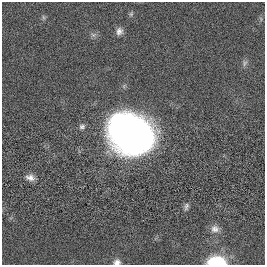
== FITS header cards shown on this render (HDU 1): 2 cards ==
NAXIS1  =                  263
NAXIS2  =                  263

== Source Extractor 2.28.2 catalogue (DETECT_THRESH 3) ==
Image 263 x 263 px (HDU 1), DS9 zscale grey, 1 PNG px = 1 image px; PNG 267 x 267 px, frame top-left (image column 1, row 263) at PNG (2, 2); no overlay
Background 0.00136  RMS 0.036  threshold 0.109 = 3 sigma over >= 5 px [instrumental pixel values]
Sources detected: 12; all 12 listed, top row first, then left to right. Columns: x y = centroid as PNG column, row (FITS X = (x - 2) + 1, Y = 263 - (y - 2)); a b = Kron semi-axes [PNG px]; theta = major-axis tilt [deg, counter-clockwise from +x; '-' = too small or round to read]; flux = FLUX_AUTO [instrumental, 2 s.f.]
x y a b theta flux
131 14 6 5 - 3.9
43 17 7 4 -71 3.9
119 31 10 8 72 11
93 35 7 6 - 6.1
245 63 10 5 67 6.6
82 126 8 7 - 7.7
131 134 34 27 -28 1700
30 178 12 8 -13 14
186 206 10 6 78 6.7
215 229 12 10 -1 15
117 262 9 7 12 11
217 262 11 6 -2 200
At the frame edge (FLAGS 8, measured only in part): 2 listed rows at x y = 117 262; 217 262